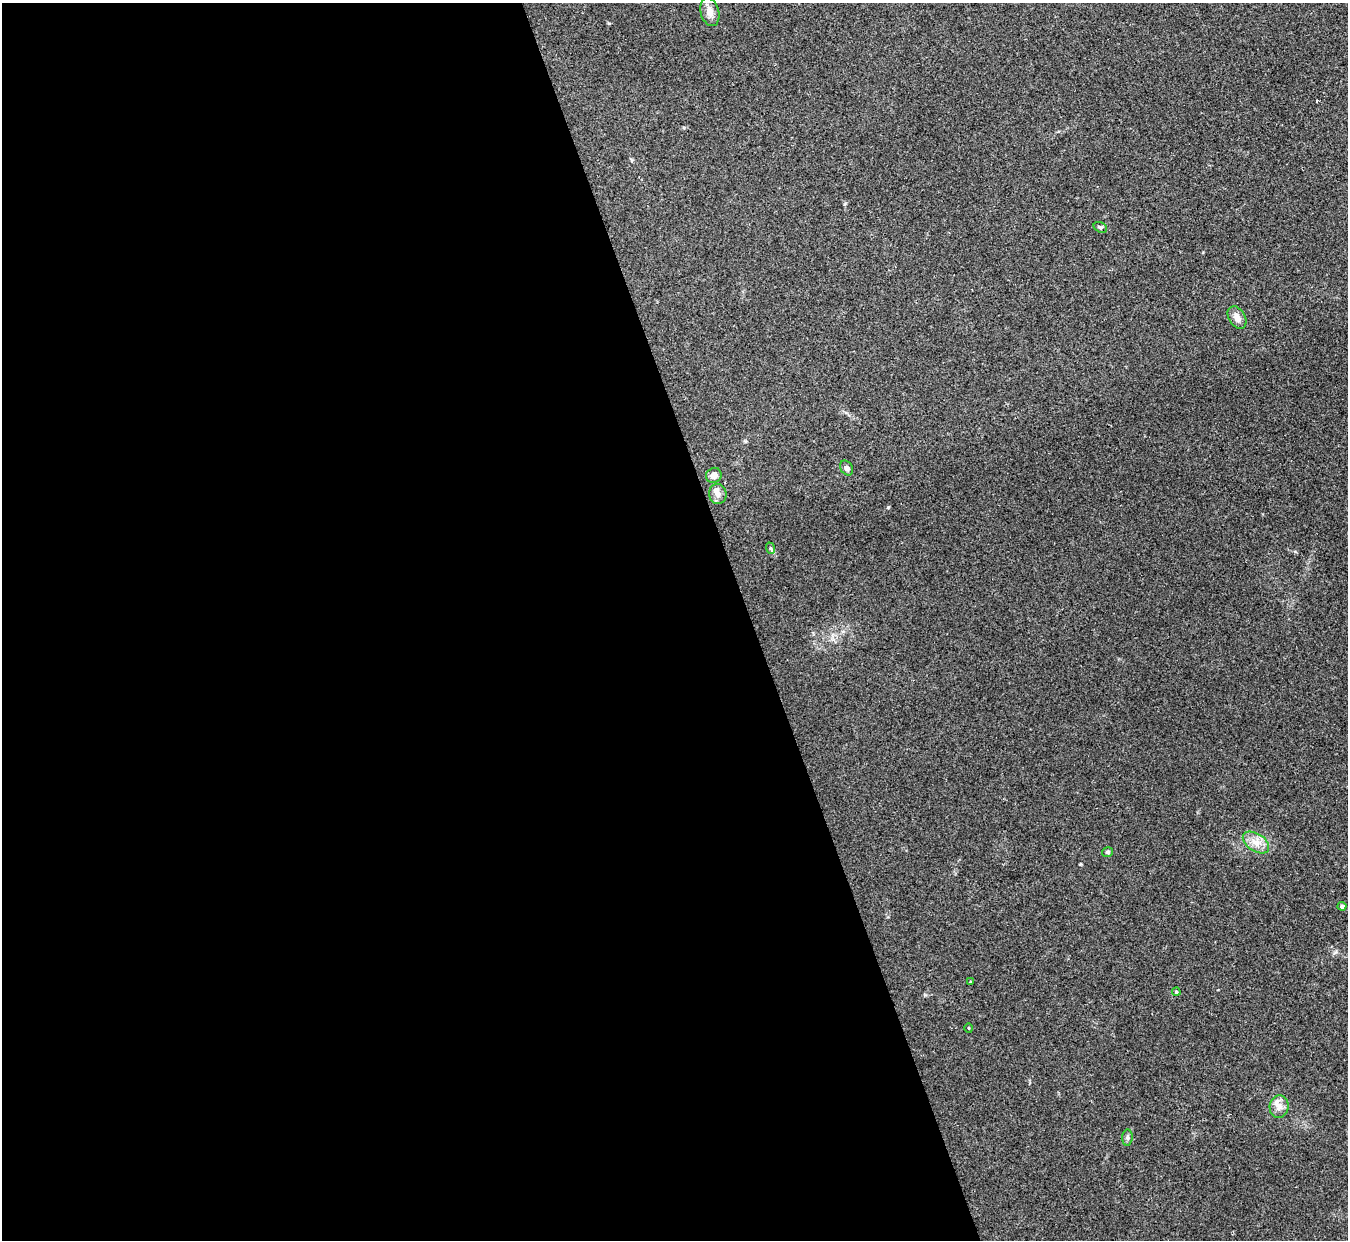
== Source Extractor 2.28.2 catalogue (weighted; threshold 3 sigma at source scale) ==
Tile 9 of 4 x 4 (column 1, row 3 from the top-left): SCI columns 1-1346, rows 1384-2621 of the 5386 x 5370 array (HDU 1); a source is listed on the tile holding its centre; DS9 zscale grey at full resolution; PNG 1350 x 1242 px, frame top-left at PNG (2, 3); each listed source drawn as its Kron ellipse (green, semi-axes under 4 px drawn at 4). Shown black and unused: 56% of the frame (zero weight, under 2 of 3 exposures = <1% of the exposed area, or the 3 px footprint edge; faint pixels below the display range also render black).
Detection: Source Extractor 2.28.2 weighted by HDU 2 'WHT'; one run over the whole footprint, this tile lists its part. Background 0.0766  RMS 0.0068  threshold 0.0306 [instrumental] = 3 sigma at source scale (4.5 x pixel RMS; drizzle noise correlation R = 1.50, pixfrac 1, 0.05/0.05 arcsec/px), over >= 5 px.
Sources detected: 17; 2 inside a brighter listed object's ellipse — not listed separately; the other 15 listed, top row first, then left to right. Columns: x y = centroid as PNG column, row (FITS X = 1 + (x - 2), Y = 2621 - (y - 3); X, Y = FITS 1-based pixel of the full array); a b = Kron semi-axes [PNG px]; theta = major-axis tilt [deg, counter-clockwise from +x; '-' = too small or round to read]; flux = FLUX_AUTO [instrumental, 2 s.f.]
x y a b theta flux
710 12 14 9 -75 5.4
1100 227 7 5 -28 1.2
1237 318 12 8 -59 4.5
847 468 8 6 -57 1.9
714 475 8 7 - 4.2
718 494 10 9 - 3.7
770 548 6 4 -71 0.92
1256 842 14 9 -32 6.7
1108 852 5 5 - 1.3
1342 906 4 4 - 2.1
970 982 4 2 - 0.46
1176 992 4 3 - 0.76
969 1028 4 3 - 0.58
1279 1107 11 9 84 4.5
1127 1138 8 5 85 1.6
Unlisted compact peaks at least as high as the median listed source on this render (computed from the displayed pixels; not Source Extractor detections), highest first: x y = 888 507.